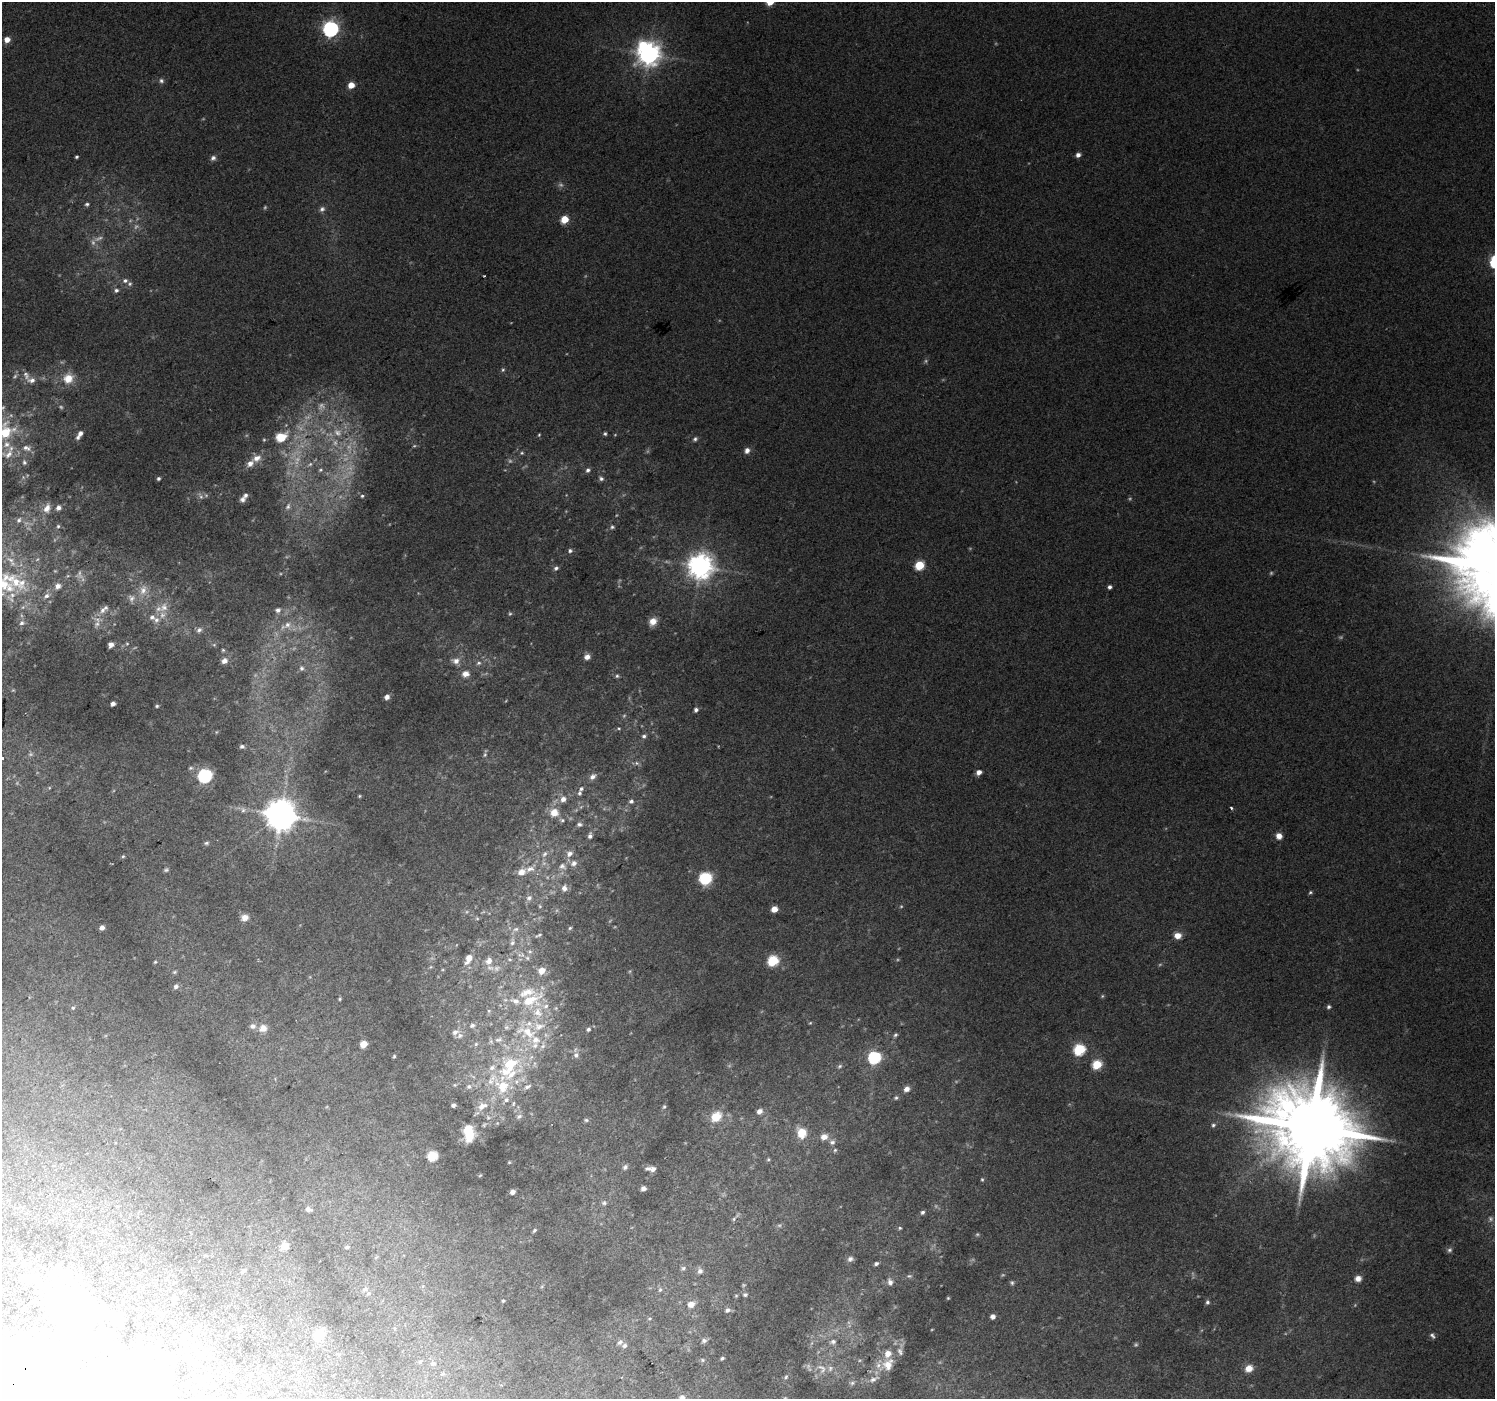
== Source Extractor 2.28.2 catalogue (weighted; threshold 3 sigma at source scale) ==
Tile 7 of 4 x 4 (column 3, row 2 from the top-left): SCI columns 3027-4519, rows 3017-4413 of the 6047 x 5969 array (HDU 1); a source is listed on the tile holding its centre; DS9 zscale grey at full resolution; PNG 1497 x 1401 px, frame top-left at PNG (2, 2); no overlay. Shown black and unused: <1% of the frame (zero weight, under 2 of 3 exposures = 2% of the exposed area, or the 3 px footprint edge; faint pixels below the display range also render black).
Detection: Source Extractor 2.28.2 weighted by HDU 2 'WHT'; one run over the whole footprint, this tile lists its part. Background 0.0682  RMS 0.014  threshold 0.0614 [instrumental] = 3 sigma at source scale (4.5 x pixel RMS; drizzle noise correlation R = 1.50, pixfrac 1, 0.0396/0.0396 arcsec/px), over >= 5 px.
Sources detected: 346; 55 too faint to see at this stretch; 9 inside a brighter object's white glare — not listed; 43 inside a brighter listed object's ellipse — not listed separately; the other 239 listed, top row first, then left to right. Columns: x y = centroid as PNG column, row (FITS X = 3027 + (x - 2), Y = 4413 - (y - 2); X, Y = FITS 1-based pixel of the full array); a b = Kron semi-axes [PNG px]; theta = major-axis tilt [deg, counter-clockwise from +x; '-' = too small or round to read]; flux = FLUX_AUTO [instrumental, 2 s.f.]
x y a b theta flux
770 2 5 5 - 27
331 29 7 6 - 470
7 39 5 5 - 15
649 54 8 7 - 1300
161 81 7 6 - 3.9
351 85 5 4 - 20
1078 155 5 4 - 6.8
76 157 3 3 - 2
213 158 7 6 - 4.6
87 204 6 5 - 2.6
322 209 8 7 - 4.7
564 219 5 5 - 37
484 276 3 2 - 0.99
125 280 7 6 - 4.6
116 290 6 5 - 3.8
503 370 6 5 - 2.2
68 378 14 13 - 24
32 380 11 8 -1 8.8
5 432 14 11 47 62
338 432 14 12 -42 21
80 433 6 5 - 5.2
605 434 4 4 - 2.3
539 435 4 3 - 1.4
281 437 15 11 27 30
695 439 7 5 46 3.2
349 448 23 10 88 30
747 450 8 7 - 6.4
522 453 6 5 - 2
9 454 21 14 11 26
257 458 12 8 23 12
297 460 19 10 65 25
24 462 8 6 -81 3.9
310 464 8 5 31 4.5
320 470 8 6 31 3.8
588 470 6 5 - 3.4
158 478 4 4 - 3.1
601 478 7 5 -19 3.5
201 496 10 5 -57 4.4
362 496 5 5 - 2.4
242 499 7 6 - 4.7
288 506 10 7 67 6
47 508 11 7 68 9.6
58 508 5 4 - 5.5
19 520 8 6 62 3.7
58 526 5 4 - 2
612 527 7 5 16 2.8
570 551 6 5 - 3.3
11 560 12 7 -34 10
919 565 6 5 - 69
700 566 8 8 - 1600
556 568 7 6 - 3.7
3 584 29 21 12 66
58 586 9 7 36 8.3
1109 587 4 4 - 4.4
143 590 15 10 75 13
46 596 9 7 25 6.7
132 598 11 9 75 6.6
23 607 6 5 - 3.2
164 607 14 11 51 14
103 610 10 7 59 6.6
278 610 8 8 - 6.1
510 614 6 5 - 1.9
156 620 8 8 - 6.3
653 621 9 7 47 14
22 623 8 7 - 4.9
288 625 14 11 36 17
199 630 8 6 42 4.5
127 644 5 5 - 1.7
111 645 5 4 - 7.4
214 645 6 4 1 1.7
223 650 5 4 - 1.7
587 657 6 6 - 9.3
224 661 8 7 - 6.5
456 661 11 9 -8 8.7
479 663 7 5 17 3.6
301 668 8 7 - 4.7
465 674 9 7 13 10
617 676 6 5 - 2.7
387 697 5 4 - 6.9
113 704 4 4 - 7.5
157 706 4 4 - 1.9
696 710 5 5 - 4.3
619 728 6 5 - 2.2
216 732 5 3 - 1.1
644 736 7 6 - 4.2
242 746 6 5 - 3.7
485 755 7 5 87 2.8
2 758 3 2 - 3.7
637 763 7 6 - 3.8
979 772 5 4 - 8.6
205 776 6 6 - 290
593 776 10 7 40 7.1
49 788 5 3 - 1.3
581 789 7 6 - 4.1
359 796 4 3 - 1.4
563 799 9 8 - 10
631 801 7 6 - 4.2
1231 808 3 3 - 2.8
243 810 8 8 - 5
554 812 10 9 - 21
281 815 9 9 - 3000
562 820 9 7 -13 5.1
579 824 9 8 - 5.8
590 836 9 6 79 6
1279 836 6 6 - 11
206 843 7 5 10 2.5
544 854 10 7 56 7.3
569 854 10 9 - 8.7
123 856 5 4 - 1.6
574 863 10 8 41 8.3
562 866 12 9 -29 9.8
530 869 20 10 24 19
166 870 7 5 19 2.5
705 878 10 9 - 64
564 888 7 6 - 7.6
1310 892 6 4 5 2.1
529 898 9 8 - 5.9
540 906 5 4 - 1.7
774 909 5 4 - 19
245 918 9 7 10 9.6
477 918 6 5 - 2
102 928 4 4 - 7.9
570 928 5 5 - 2.1
516 929 10 6 17 5.6
538 935 12 5 20 4
1178 936 7 6 - 13
512 942 12 8 81 7.8
530 951 7 6 - 3.9
522 955 10 6 -59 6.9
468 959 11 7 63 15
509 959 8 5 -7 3.2
489 961 11 9 54 10
773 961 6 5 - 110
155 962 4 4 - 1.5
430 967 5 3 - 1.5
541 971 8 7 - 15
175 972 6 4 21 2
176 986 6 5 - 5.1
340 999 4 3 - 1.5
531 1000 33 18 22 66
1329 1007 5 5 - 3.1
73 1008 6 5 - 2.2
489 1011 6 5 - 2.6
810 1023 5 3 - 1.3
472 1025 8 6 31 4.6
253 1026 9 7 7 5.2
538 1026 20 14 8 28
506 1027 8 7 - 4.4
263 1028 10 9 - 12
588 1029 6 5 - 3
455 1032 8 6 24 5.9
895 1035 6 5 - 2.6
363 1044 5 5 - 16
476 1044 6 5 - 2.6
1079 1049 6 6 - 140
576 1055 8 7 - 5.5
394 1056 4 4 - 1.6
874 1057 6 6 - 210
1097 1065 6 5 - 66
509 1066 46 32 46 150
840 1066 7 6 - 3.3
455 1085 6 5 - 2.2
469 1087 8 7 - 5
907 1089 7 6 - 8.3
896 1098 6 5 - 2.5
513 1104 8 5 72 3
453 1105 4 4 - 4.1
482 1106 16 10 24 16
664 1107 6 4 66 2
759 1111 7 6 - 7.2
519 1116 9 6 29 4.3
488 1117 7 6 - 3.8
716 1117 12 10 38 31
586 1120 7 5 -1 2.4
1213 1125 6 5 - 2.9
1311 1127 25 22 16 23000
468 1131 13 11 -82 35
802 1133 10 9 - 32
824 1137 9 8 - 12
832 1142 8 8 - 5.5
835 1150 6 5 - 2.5
433 1156 6 5 - 88
768 1159 6 5 - 2.3
509 1162 3 3 - 1.2
625 1167 7 5 47 3.2
653 1169 7 6 - 4.5
480 1175 5 3 - 1.3
982 1179 5 4 - 1.8
643 1188 5 4 - 5.1
512 1192 5 4 - 5.4
604 1203 7 6 - 3.2
308 1209 7 5 -19 4
922 1212 5 4 - 3.3
734 1219 6 5 - 2.3
900 1228 5 4 - 1.9
534 1230 6 4 46 2.2
285 1246 9 8 - 10
347 1247 5 4 - 2.3
1449 1250 8 6 65 3.8
30 1253 4 3 - 1.6
850 1259 8 7 - 4.8
876 1264 5 4 - 3.6
683 1268 7 5 44 3.2
242 1271 7 5 42 2.4
700 1271 8 7 - 5.3
909 1276 8 5 0 2.7
1358 1278 7 6 - 8.5
890 1282 8 6 -72 5.8
1012 1283 6 5 - 2.6
542 1286 6 3 20 1.5
365 1289 8 6 20 4
660 1290 7 6 - 3.1
745 1295 6 5 - 2.9
736 1296 4 4 - 1.5
175 1298 7 5 75 3.2
503 1301 4 3 - 1.5
1207 1302 6 5 - 3
691 1304 8 6 13 11
727 1310 7 6 - 4.1
993 1317 4 4 - 7.4
649 1319 5 4 - 1.9
71 1324 59 27 78 160
319 1334 13 10 50 31
1432 1335 8 5 -54 3.7
704 1341 8 6 15 3.9
620 1342 9 6 46 5
833 1342 10 7 22 6.2
211 1357 6 5 - 2
722 1358 4 3 - 2.2
702 1360 6 5 - 2.1
420 1362 5 5 - 2.1
433 1364 7 6 - 3.7
888 1364 21 16 36 26
1249 1368 8 7 - 15
822 1369 19 11 -46 18
786 1377 7 5 66 2.5
852 1383 9 7 10 4.5
269 1393 5 3 - 1.1
682 1397 8 7 - 5
Isophote crosses this tile's border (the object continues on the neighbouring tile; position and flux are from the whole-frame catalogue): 5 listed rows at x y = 770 2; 5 432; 3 584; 2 758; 682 1397
Unlisted compact peaks at least as high as the median listed source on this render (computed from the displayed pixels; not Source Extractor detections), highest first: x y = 1434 557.